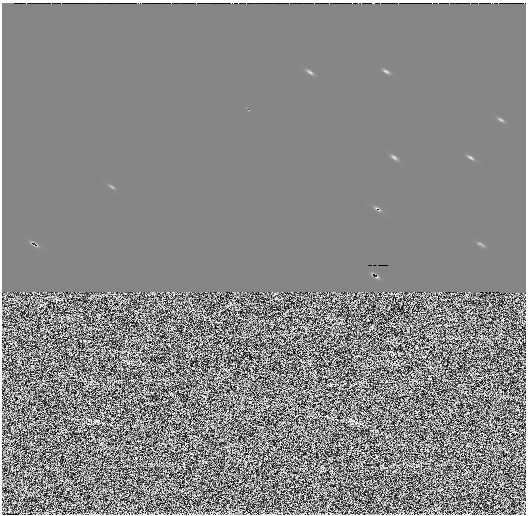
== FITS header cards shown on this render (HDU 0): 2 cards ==
NAXIS1  =                  524
NAXIS2  =                  512

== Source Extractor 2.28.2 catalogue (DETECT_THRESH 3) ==
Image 524 x 512 px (HDU 0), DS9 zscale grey, 1 PNG px = 1 image px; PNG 528 x 516 px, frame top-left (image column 1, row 512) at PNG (2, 3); no overlay
Background 34600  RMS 6300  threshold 18800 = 3 sigma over >= 5 px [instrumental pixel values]
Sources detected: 3; all 3 listed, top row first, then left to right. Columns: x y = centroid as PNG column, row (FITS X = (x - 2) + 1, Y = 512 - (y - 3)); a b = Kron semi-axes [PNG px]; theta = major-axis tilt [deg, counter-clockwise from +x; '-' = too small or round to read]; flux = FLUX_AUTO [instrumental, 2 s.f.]
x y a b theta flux
351 420 9 5 -23 1.1e+06
97 421 7 5 -20 6.6e+05
322 467 6 4 -35 4.4e+05